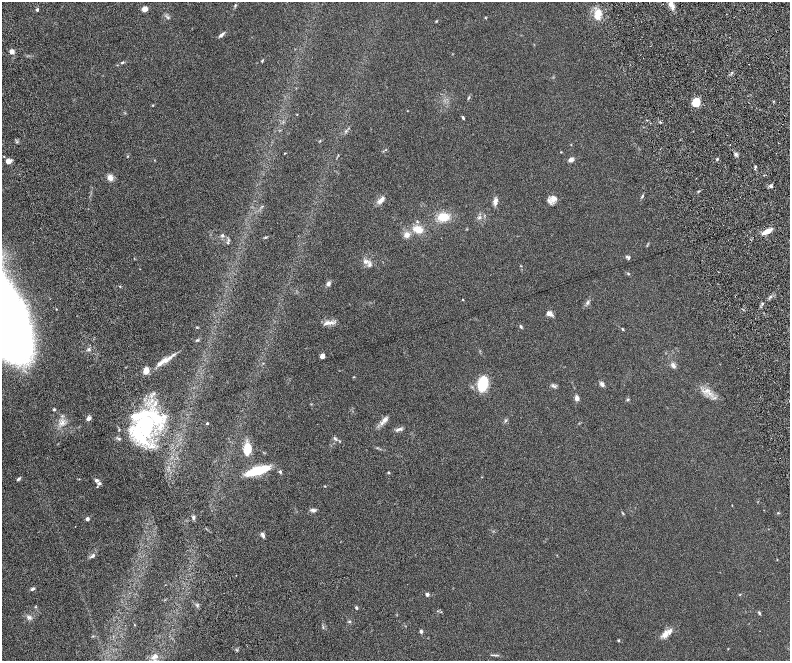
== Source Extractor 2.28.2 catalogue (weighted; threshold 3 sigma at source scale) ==
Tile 7 of 4 x 4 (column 3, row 2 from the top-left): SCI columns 3209-4784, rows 2968-4284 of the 6416 x 5807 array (HDU 1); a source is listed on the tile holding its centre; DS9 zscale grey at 2 x 2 block average (1 PNG px = mean of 2 x 2 image px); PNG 792 x 663 px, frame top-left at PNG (2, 2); no overlay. Shown black and unused: <1% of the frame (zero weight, under 4 of 8 exposures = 3% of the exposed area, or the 3 px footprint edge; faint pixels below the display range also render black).
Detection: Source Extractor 2.28.2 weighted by HDU 2 'WHT'; one run over the whole footprint, this tile lists its part. Background 0.0947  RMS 0.0063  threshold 0.0258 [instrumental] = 3 sigma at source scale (4.09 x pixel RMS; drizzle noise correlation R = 1.36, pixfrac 0.8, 0.05/0.05 arcsec/px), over >= 5 px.
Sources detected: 111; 6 inside a brighter listed object's ellipse — not listed separately; the other 105 listed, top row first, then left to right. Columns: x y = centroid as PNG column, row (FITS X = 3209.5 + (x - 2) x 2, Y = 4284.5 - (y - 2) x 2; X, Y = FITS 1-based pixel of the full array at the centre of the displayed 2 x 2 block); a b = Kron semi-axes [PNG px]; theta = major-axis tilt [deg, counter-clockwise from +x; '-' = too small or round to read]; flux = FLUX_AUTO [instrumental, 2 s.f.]
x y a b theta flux
671 4 6 6 - 6.4
235 5 4 3 - 1.2
145 9 5 5 - 6.6
37 10 4 3 - 1.7
598 14 12 6 69 14
168 17 3 2 - 0.99
485 18 3 2 - 0.75
436 21 3 3 - 0.86
221 35 8 3 41 3.3
12 51 3 3 - 22
262 61 5 3 - 1
122 62 6 2 28 1.6
696 102 10 7 66 15
153 105 3 2 - 0.9
463 118 4 2 - 1.9
346 131 3 3 - 1.2
730 145 2 2 - 0.75
561 152 2 2 - 0.66
285 153 2 2 - 0.59
127 156 3 2 - 0.7
571 159 5 4 - 4.7
717 159 3 2 - 1.2
8 161 6 5 - 6
755 167 3 3 - 1.2
110 178 6 5 - 8.4
771 186 4 3 - 2.2
642 196 5 2 - 1.4
555 198 12 7 48 7.4
381 200 12 5 45 5.9
495 201 9 5 77 5.3
262 206 3 2 - 0.72
443 217 11 8 5 20
480 217 4 3 - 1.8
418 229 8 5 -18 18
767 231 9 4 29 14
222 235 4 4 - 2
407 235 7 7 - 6.1
265 237 3 2 - 0.96
228 243 4 3 - 1.3
627 257 5 4 - 2.2
366 261 8 4 22 3.7
369 265 6 4 60 3
628 273 3 3 - 0.95
328 284 6 5 - 3.3
120 286 3 2 - 0.77
463 299 2 2 - 0.71
588 302 7 3 61 2.2
762 304 3 2 - 1.1
56 309 3 2 - 0.63
549 313 7 5 -14 5.8
329 323 12 4 -12 5.7
521 326 5 3 - 1.6
623 329 4 2 - 0.98
197 340 4 3 - 1.4
322 356 3 3 - 20
263 363 3 2 - 0.66
160 364 11 5 37 6.7
673 366 7 5 -61 3.5
146 371 7 5 71 8
353 377 3 2 - 0.71
483 384 11 7 80 47
602 384 7 4 -60 3
553 386 7 3 -26 2.3
708 390 7 3 -31 3.2
577 398 6 4 -84 4.6
628 400 4 3 - 1.2
155 403 5 3 - 2.7
54 409 3 3 - 1.6
88 418 6 5 - 3.6
385 420 8 6 41 5.4
505 421 4 3 - 1.3
62 423 8 5 46 5.4
207 423 2 2 - 1.4
145 425 35 16 -77 120
399 429 10 3 15 3.1
335 438 8 3 -43 2.4
119 439 4 3 - 1.5
247 449 14 9 84 18
258 471 23 6 17 48
280 472 4 3 - 2.1
388 473 3 3 - 1
19 479 6 3 36 2.1
96 480 4 4 - 2.9
99 483 5 4 - 2.5
732 505 3 2 - 0.42
313 510 8 4 -13 2.9
193 517 5 4 - 2.4
87 519 2 2 - 6.7
263 535 7 4 -61 2.9
93 556 7 4 43 2.8
236 575 2 2 - 0.41
33 589 5 3 - 2.3
427 594 2 2 - 7.6
740 595 3 2 - 0.61
356 607 5 3 - 1.3
759 613 5 2 - 1.3
29 617 7 4 53 2.9
349 621 4 2 - 0.92
134 625 2 2 - 0.46
323 627 3 2 - 0.84
421 631 4 3 - 2.3
665 634 11 7 49 7.9
93 636 3 2 - 0.74
618 640 3 3 - 1.3
155 656 6 5 - 5.7
Isophote crosses this tile's border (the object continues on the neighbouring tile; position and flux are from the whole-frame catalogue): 1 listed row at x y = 155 656
Diffuse or blended objects may show on this block-average render without a row.